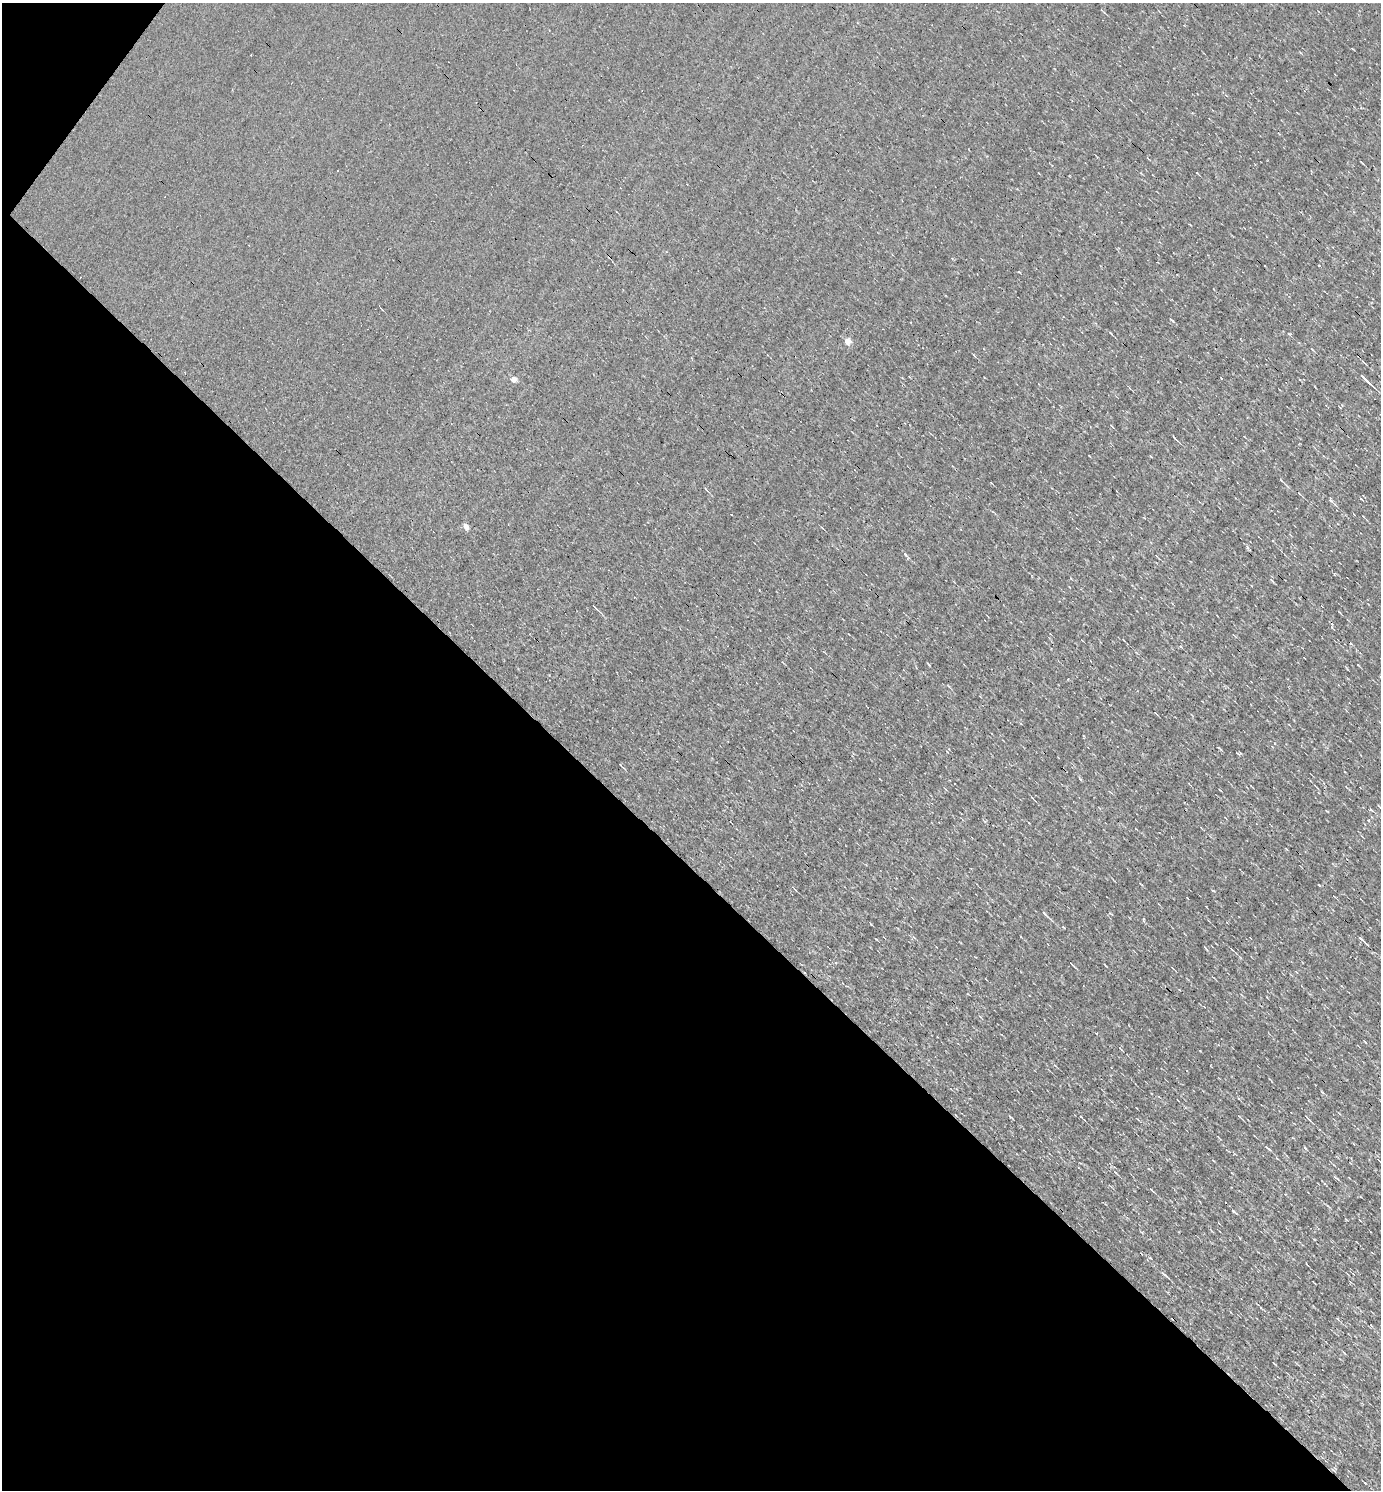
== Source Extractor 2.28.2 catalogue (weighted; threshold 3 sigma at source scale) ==
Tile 9 of 4 x 4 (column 1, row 3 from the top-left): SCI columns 294-1672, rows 1489-2976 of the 5958 x 5952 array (HDU 1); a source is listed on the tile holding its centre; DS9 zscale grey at full resolution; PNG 1383 x 1492 px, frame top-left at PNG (2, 3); no overlay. Shown black and unused: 43% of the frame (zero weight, under 3 of 4 exposures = <1% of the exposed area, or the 3 px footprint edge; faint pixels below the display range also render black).
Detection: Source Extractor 2.28.2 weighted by HDU 2 'WHT'; one run over the whole footprint, this tile lists its part. Background 8.66e-04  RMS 0.049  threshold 0.221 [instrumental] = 3 sigma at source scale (4.5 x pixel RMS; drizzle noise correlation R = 1.50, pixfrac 1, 0.05/0.05 arcsec/px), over >= 5 px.
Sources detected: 41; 6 cosmic-ray / hot-pixel residue — not listed; the other 35 listed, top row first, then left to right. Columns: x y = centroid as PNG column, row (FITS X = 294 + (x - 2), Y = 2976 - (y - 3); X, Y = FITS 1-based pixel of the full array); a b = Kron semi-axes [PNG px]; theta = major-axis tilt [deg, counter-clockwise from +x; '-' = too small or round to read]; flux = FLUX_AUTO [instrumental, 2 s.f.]
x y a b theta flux
338 171 3 3 - 15
1171 320 8 2 -35 4.8
1110 333 6 3 -38 5.1
1289 334 4 3 - 4
847 341 4 4 - 68
513 379 5 4 - 42
1365 380 18 3 -43 28
451 424 3 2 - 2.7
1174 437 7 2 -50 5.6
1281 480 5 3 - 5.6
706 489 5 3 - 4.7
1299 493 5 2 - 3.7
1331 500 7 4 -51 8.9
465 526 5 4 - 35
906 555 10 4 -46 10
594 607 9 2 -48 6.7
620 765 5 2 - 3.3
1032 798 4 3 - 3.5
1371 809 4 3 - 5.6
1319 885 3 2 - 4.2
1045 914 9 3 -43 11
876 939 4 2 - 3.3
1361 939 12 2 -41 17
1071 963 6 2 -48 4.6
1010 1116 4 2 - 4.5
1239 1116 5 3 - 4.3
1081 1117 6 3 -51 5.2
1308 1118 10 2 -44 7.8
1268 1148 10 3 -40 8.8
1305 1148 5 3 - 5.1
1151 1190 6 3 -41 5.3
1234 1211 9 3 -39 7
1307 1264 3 2 - 3.7
1164 1274 12 3 -43 11
1365 1483 3 2 - 3.8
Unlisted compact peaks at least as high as the median listed source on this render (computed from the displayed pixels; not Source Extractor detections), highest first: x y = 871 924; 1200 1051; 1334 574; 1322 1092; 1358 665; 1110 913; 947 752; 1327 811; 1019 272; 929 665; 1286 849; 1064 928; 1219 748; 1214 891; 1368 820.